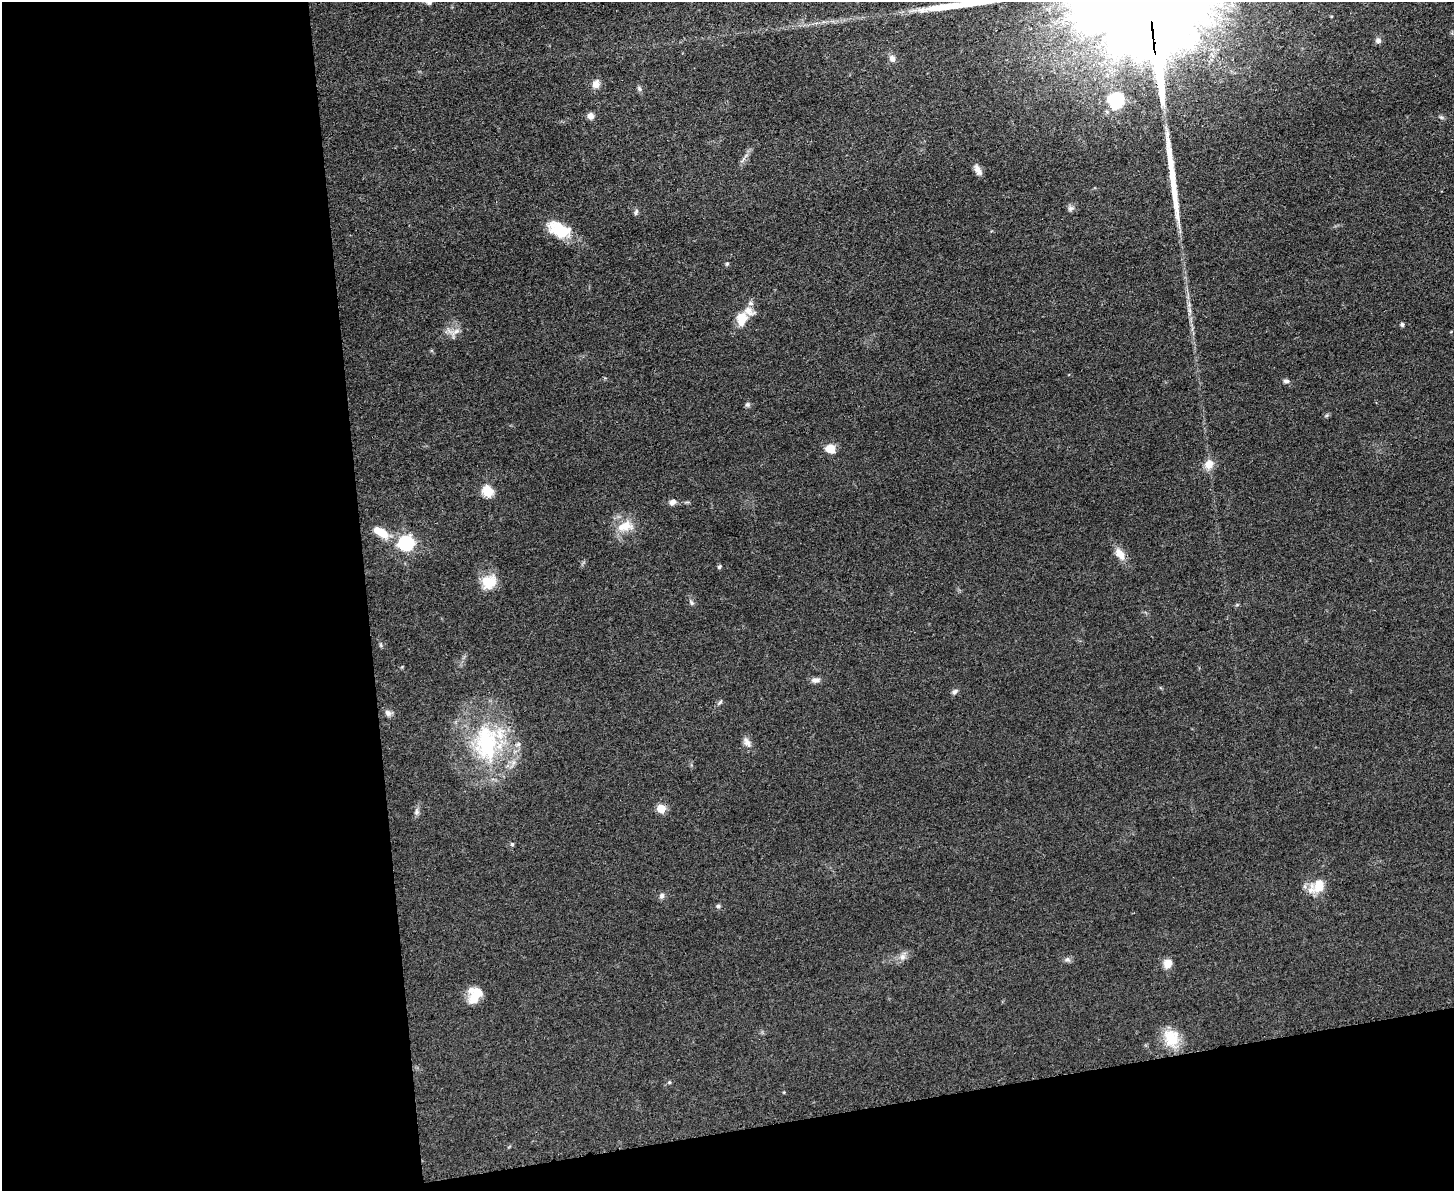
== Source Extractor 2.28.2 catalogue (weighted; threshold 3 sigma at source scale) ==
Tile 10 of 3 x 4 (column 1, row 4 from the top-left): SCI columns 140-1591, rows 6-1194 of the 4748 x 4767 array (HDU 1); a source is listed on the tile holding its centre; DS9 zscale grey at full resolution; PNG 1456 x 1193 px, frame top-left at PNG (2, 2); no overlay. Shown black and unused: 31% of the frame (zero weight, under 3 of 5 exposures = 1% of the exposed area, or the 3 px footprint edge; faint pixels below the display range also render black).
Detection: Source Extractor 2.28.2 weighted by HDU 2 'WHT'; one run over the whole footprint, this tile lists its part. Background 0.0464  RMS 0.0055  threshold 0.0249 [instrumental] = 3 sigma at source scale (4.5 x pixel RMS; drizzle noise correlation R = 1.50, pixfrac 1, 0.05/0.05 arcsec/px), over >= 5 px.
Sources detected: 55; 1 inside a brighter object's white glare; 2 long thin detections or spike segments (spike, bleed or trail) — not listed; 4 inside a brighter listed object's ellipse — not listed separately; the other 48 listed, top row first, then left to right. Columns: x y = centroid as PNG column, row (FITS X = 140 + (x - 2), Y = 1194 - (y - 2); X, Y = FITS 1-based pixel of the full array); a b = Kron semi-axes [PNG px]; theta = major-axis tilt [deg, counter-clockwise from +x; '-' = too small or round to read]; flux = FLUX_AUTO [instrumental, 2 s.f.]
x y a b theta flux
429 2 8 7 - 2
1378 40 8 7 - 1.9
892 58 9 7 -63 2.4
596 84 8 7 - 4.8
639 89 7 6 - 1.2
1119 102 29 14 65 12
591 116 8 7 - 2.9
1441 117 6 5 - 0.96
978 170 14 7 -64 3.3
1071 208 9 8 - 1.8
636 212 10 4 70 1.2
559 230 26 15 -25 20
727 263 6 4 2 0.7
742 319 15 11 81 10
1402 324 6 4 -88 0.97
456 332 15 5 34 3
1286 381 9 5 0 1.4
747 405 7 6 - 1.2
831 449 10 9 - 6.9
1209 464 11 10 - 6
488 491 6 5 - 36
673 502 9 7 22 2.4
625 526 25 15 14 11
381 532 19 10 -44 9.1
406 543 7 7 - 110
1120 554 17 10 -56 5.7
719 567 6 5 - 0.93
489 582 18 16 24 12
691 602 9 5 -57 1.3
381 645 7 4 -71 0.8
815 680 11 7 4 2.5
955 692 8 6 44 1.5
720 702 7 4 46 0.91
388 713 10 7 -42 2.1
747 742 15 7 -58 3.2
487 743 57 39 78 70
661 808 5 5 - 18
416 812 8 6 69 1.7
512 844 5 5 - 0.82
1319 885 18 14 60 12
662 896 7 7 - 1.7
718 906 6 5 - 1.1
902 957 9 8 - 2.8
1067 959 7 6 - 1.5
1168 964 11 9 78 5
475 998 17 11 38 8.6
1171 1038 25 18 -69 14
669 1082 5 4 - 0.62
Isophote crosses this tile's border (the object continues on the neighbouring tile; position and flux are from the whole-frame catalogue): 1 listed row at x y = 429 2